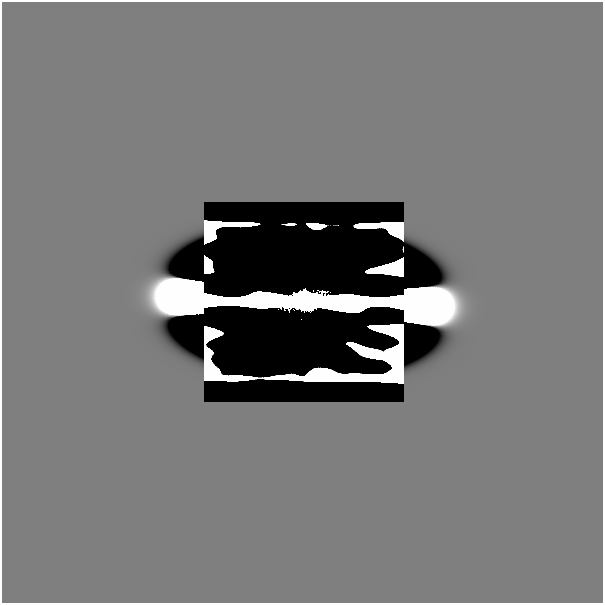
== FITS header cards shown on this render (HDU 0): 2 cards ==
NAXIS1  =                  601
NAXIS2  =                  601

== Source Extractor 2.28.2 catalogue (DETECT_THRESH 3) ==
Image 601 x 601 px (HDU 0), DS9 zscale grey, 1 PNG px = 1 image px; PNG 605 x 605 px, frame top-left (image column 1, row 601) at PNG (2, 2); no overlay
Background -5.61e-45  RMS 1.5e-32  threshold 4.47e-32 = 3 sigma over >= 5 px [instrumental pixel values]
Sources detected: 8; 4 with non-positive FLUX_AUTO (blend fragments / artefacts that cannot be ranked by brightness) are not listed; the other 4 listed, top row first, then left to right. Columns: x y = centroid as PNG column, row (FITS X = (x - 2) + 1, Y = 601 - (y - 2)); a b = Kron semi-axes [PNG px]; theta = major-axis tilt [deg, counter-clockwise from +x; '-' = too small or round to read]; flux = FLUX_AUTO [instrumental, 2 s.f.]
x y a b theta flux
291 224 8 2 0 2.2e-10
305 301 31 14 3 3.6e+01
301 319 2 2 - 2.8e-02
13 591 27 26 - 2.1e-16
At the frame edge (FLAGS 8, measured only in part): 2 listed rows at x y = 305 301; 13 591
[4 non-positive-flux detections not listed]